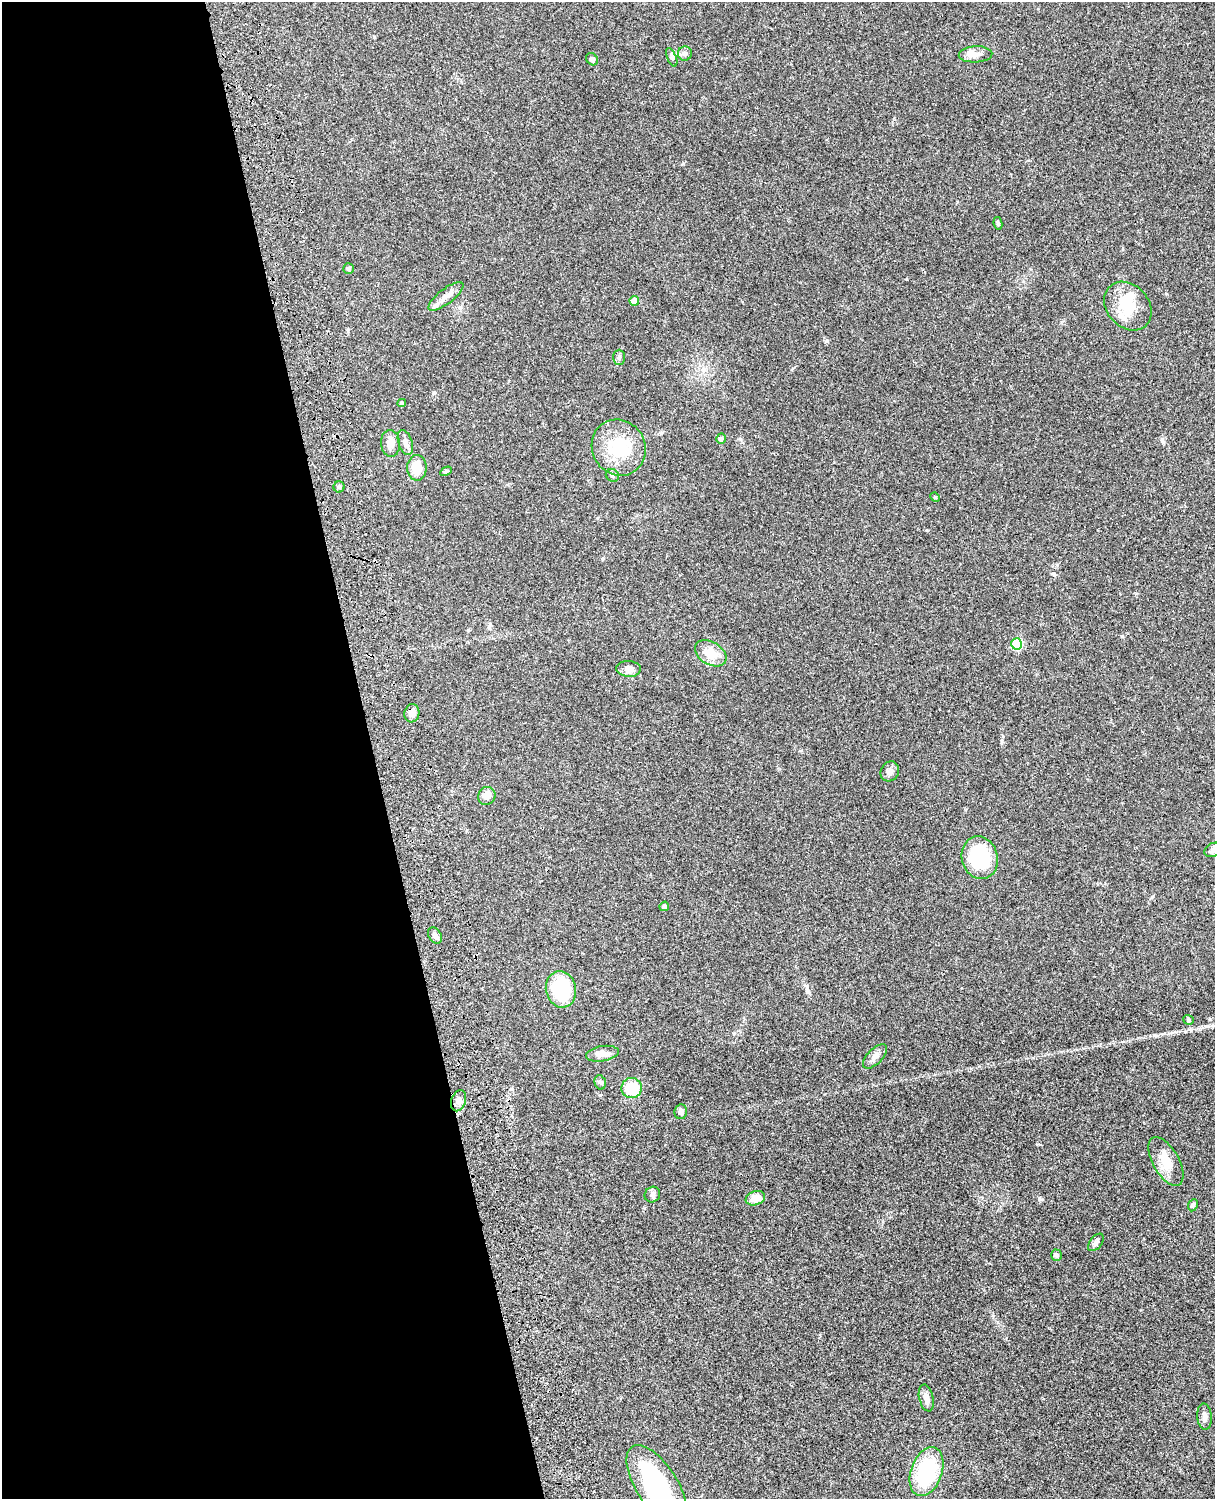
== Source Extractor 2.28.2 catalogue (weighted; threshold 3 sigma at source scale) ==
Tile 5 of 4 x 3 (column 1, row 2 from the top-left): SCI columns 121-1333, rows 1770-3266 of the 5091 x 4922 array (HDU 1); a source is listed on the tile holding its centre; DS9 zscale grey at full resolution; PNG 1217 x 1501 px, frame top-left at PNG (2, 2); each listed source drawn as its Kron ellipse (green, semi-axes under 4 px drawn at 4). Shown black and unused: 31% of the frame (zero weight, under 3 of 4 exposures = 6% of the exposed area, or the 3 px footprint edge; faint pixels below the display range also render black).
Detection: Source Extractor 2.28.2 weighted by HDU 2 'WHT'; one run over the whole footprint, this tile lists its part. Background 0.0869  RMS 0.0062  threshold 0.0277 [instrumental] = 3 sigma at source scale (4.5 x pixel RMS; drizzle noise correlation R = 1.50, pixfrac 1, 0.05/0.05 arcsec/px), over >= 5 px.
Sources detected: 51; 1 inside a brighter object's white glare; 1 cosmic-ray / hot-pixel residue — neither listed nor drawn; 1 inside a brighter listed object's ellipse — not listed separately; the other 48 listed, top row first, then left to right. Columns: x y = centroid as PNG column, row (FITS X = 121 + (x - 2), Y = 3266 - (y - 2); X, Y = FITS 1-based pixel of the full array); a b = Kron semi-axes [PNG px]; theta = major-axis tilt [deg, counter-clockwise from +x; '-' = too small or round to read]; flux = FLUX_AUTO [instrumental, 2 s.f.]
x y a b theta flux
685 53 7 7 - 2
975 54 17 8 2 4.7
672 57 10 4 -68 1.3
592 59 7 5 -53 1.8
998 223 6 3 -80 1.1
348 269 5 5 - 1.3
446 296 21 7 38 4.8
634 301 5 4 - 4.3
1128 306 27 21 -49 19
619 357 7 6 - 1.4
402 403 4 4 - 1.1
721 439 5 4 - 1.4
405 442 13 7 -72 2.4
390 443 13 9 -84 3.9
619 448 29 26 -59 27
417 468 13 9 -89 9.1
446 471 6 4 29 0.96
612 475 7 6 - 1.3
339 487 5 5 - 0.95
935 497 5 4 - 0.58
1017 644 5 5 - 37
711 653 17 11 -32 10
629 669 12 8 -4 4.2
412 713 9 7 80 3
890 771 10 9 - 2.7
487 796 9 8 - 4.6
1213 850 9 6 22 2.1
980 858 22 18 -75 37
664 906 5 4 - 1.3
435 936 9 6 -57 2.6
561 989 18 15 -79 38
1189 1020 5 4 - 0.94
603 1054 16 7 9 3.8
875 1056 15 7 46 3.5
600 1082 7 5 -72 1.3
632 1088 10 10 - 21
459 1101 11 7 72 2.7
681 1112 7 6 - 2.4
1166 1161 27 13 -61 11
652 1195 8 7 - 1.8
755 1198 10 7 18 6.7
1193 1205 6 4 65 1.3
1096 1242 10 6 51 1.9
1056 1255 6 5 - 1.2
926 1398 14 7 -76 3.7
1204 1417 13 7 -86 2.5
926 1472 25 15 71 46
656 1484 45 20 -57 67
Isophote crosses this tile's border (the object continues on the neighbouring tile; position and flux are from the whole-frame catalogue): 2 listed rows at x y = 1213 850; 656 1484
Unlisted compact peaks at least as high as the median listed source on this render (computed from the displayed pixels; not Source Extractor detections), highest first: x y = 1039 1199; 1122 636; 1163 442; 1054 574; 827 341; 1002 741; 1037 1144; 600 1095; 807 986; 683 164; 603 558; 906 279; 927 530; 1166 294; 434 393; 740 439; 1057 565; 374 37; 993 1316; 894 118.